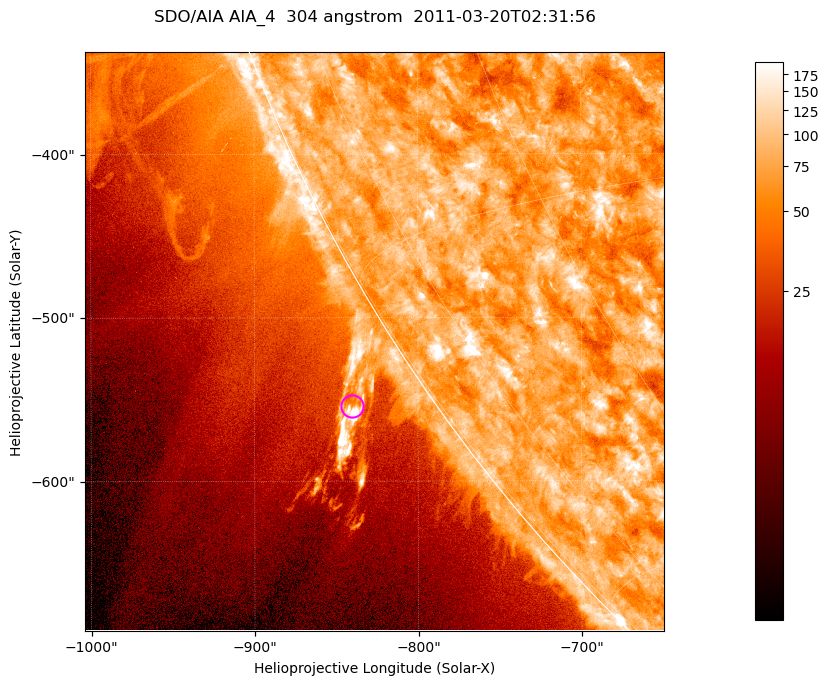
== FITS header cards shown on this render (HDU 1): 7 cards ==
TELESCOP= 'SDO/AIA '           / For AIA: SDO/AIA
INSTRUME= 'AIA_4   '           / For AIA: AIA_ATA1, AIA_ATA2, AIA_ATA3 or AIA_AT
WAVELNTH=                  304 / [angstrom] Wavelength
WAVEUNIT= 'angstrom'           / Wavelength unit: angstrom
DATE-OBS= '2011-03-20T02:31:56.127' / [ISO] Date when observation started; ISO 8
CTYPE1  = 'HPLN-TAN'           / CTYPE1; Typically HPLN
CTYPE2  = 'HPLT-TAN'           / CTYPE2; Typically HPLT

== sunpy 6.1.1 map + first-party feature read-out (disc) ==
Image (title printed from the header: SDO/AIA AIA_4  304 angstrom  2011-03-20T02:31:56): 590 x 590 px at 0.6 arcsec/px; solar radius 964 arcsec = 1606 px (partial field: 1.9% of the solar disc is inside the frame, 44% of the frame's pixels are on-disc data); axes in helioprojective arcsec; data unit not stated in the header (colour bar unlabelled)
Orientation: roll -0.132 deg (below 1 deg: not rotated)
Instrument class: DISC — disc imager (sunpy class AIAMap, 304 A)
Bright regions (active regions / flare kernels): reference = the on-disc median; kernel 5 px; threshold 5 sigma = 111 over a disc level ~75.2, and >= 1.15x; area >= 348 px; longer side >= 7 px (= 4.2 arcsec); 0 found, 0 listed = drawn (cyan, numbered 1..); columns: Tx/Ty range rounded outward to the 2 arcsec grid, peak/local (2 s.f.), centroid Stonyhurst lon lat
Off-limb structures (1.02-1.3 R_sun): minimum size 174 px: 8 found; the strongest spans PA ~120..125 deg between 1.02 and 1.08 R_sun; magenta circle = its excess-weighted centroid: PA ~125 deg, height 1.04 R_sun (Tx ~-840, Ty ~-554 arcsec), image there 2.6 x the reference